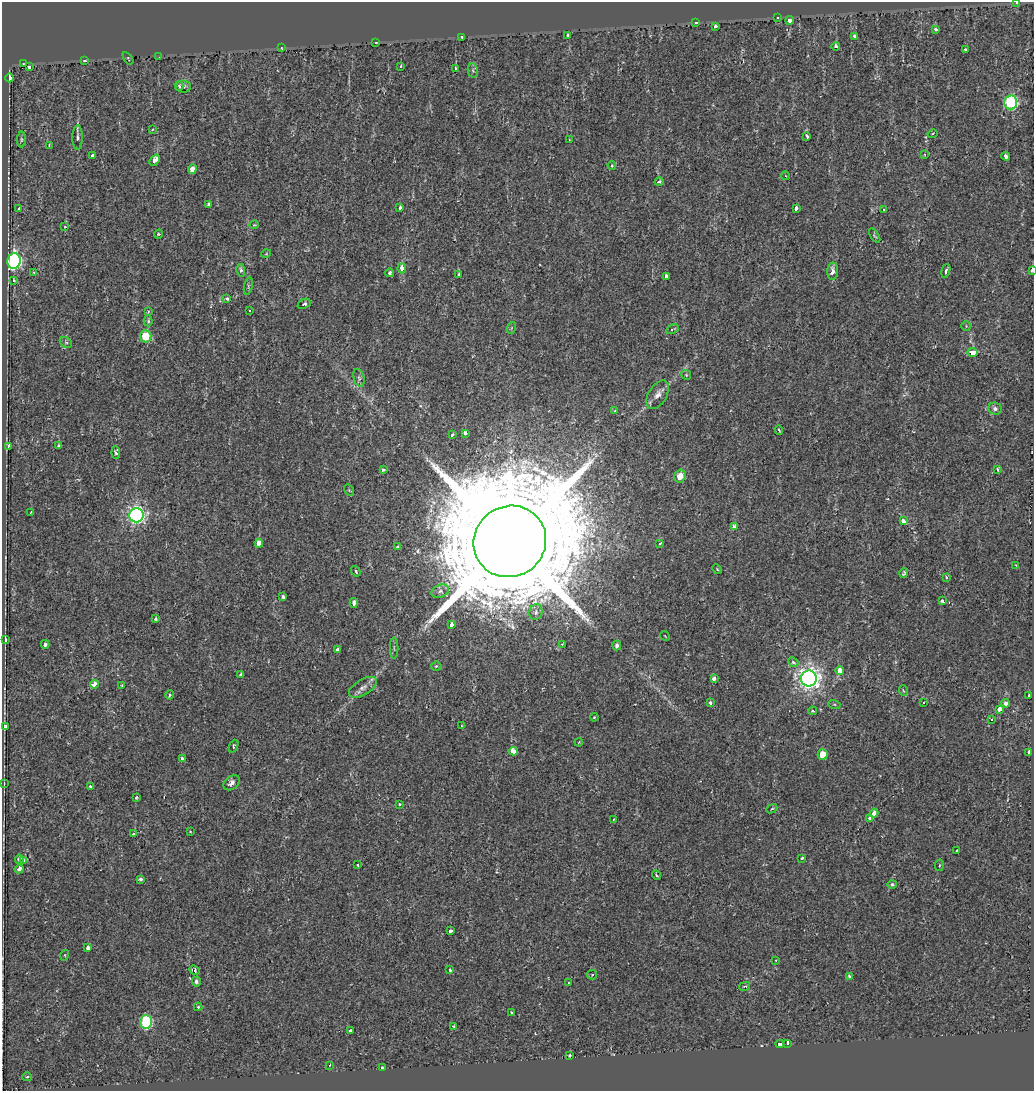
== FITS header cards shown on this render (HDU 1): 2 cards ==
NAXIS1  =                 1032
NAXIS2  =                 1089

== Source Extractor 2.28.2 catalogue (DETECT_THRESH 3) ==
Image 1032 x 1089 px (HDU 1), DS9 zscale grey, 1 PNG px = 1 image px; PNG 1036 x 1093 px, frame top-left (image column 1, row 1089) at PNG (2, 2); each listed source drawn as its Kron ellipse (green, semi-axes under 4 px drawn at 4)
Background -0.00577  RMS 0.0044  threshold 0.0133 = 3 sigma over >= 5 px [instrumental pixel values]
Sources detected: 186; all 186 listed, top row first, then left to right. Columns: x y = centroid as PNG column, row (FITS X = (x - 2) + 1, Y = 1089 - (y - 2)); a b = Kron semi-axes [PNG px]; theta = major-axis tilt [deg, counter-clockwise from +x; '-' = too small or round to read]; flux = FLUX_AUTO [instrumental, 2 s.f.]
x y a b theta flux
1017 3 3 3 - 0.44
777 18 3 2 - 0.31
790 20 4 3 - 16
696 23 3 3 - 0.92
715 26 3 3 - 1.2
936 29 3 3 - 1.1
568 35 4 3 - 0.9
854 36 4 3 - 1
462 37 4 3 - 0.71
376 42 3 3 - 0.38
836 46 4 3 - 0.79
281 48 4 3 - 0.27
965 50 3 3 - 0.59
159 57 3 2 - 0.28
128 58 7 2 -56 0.26
84 61 3 3 - 0.43
23 64 3 3 - 0.65
29 67 4 3 - 2.2
401 67 3 3 - 9.5
455 68 3 2 - 0.21
473 71 7 5 -79 0.63
9 78 4 3 - 7.9
179 86 5 4 - 0.49
183 86 8 6 -5 0.96
1010 102 7 6 - 31
152 129 3 2 - 0.29
932 134 5 3 - 0.3
78 137 12 5 -90 0.86
807 137 3 3 - 2.1
21 140 8 4 -90 0.45
569 140 3 2 - 0.22
49 145 4 3 - 0.3
925 155 3 2 - 0.25
93 156 4 3 - 5.2
1006 156 4 3 - 1.9
155 160 6 4 49 4.9
612 165 4 3 - 0.5
192 169 5 4 - 2.3
786 176 4 3 - 0.23
659 182 4 3 - 0.73
209 204 4 3 - 3.4
400 208 3 3 - 3.5
796 208 4 3 - 2.2
19 209 3 3 - 0.78
884 210 3 2 - 0.56
254 225 5 3 - 0.22
65 227 4 3 - 0.2
159 234 5 3 - 0.38
875 235 8 4 -57 0.47
266 254 5 3 - 0.24
14 261 8 6 80 74
402 268 5 3 - 2.4
241 270 6 4 -78 0.81
1032 270 4 2 - 5
833 271 8 5 87 2.2
946 271 7 3 74 0.81
34 272 3 2 - 0.23
390 273 4 3 - 0.63
459 274 3 3 - 13
667 276 4 4 - 2.4
13 280 3 3 - 0.79
248 286 9 3 78 0.47
227 299 3 3 - 1.5
304 304 7 4 24 0.8
250 310 3 2 - 0.36
148 312 4 3 - 0.3
148 321 5 4 - 0.45
966 326 5 4 - 0.36
511 328 6 3 71 0.32
672 329 7 3 28 0.47
146 336 6 5 - 7.1
66 342 6 4 -28 0.55
972 353 5 4 - 4.6
686 375 5 4 - 0.34
359 378 9 5 -73 0.72
658 395 16 9 59 2.4
995 409 7 6 - 1.2
615 411 4 3 - 0.82
779 430 5 3 - 0.46
465 433 3 3 - 2.3
453 435 4 3 - 0.75
59 446 4 3 - 0.96
8 447 3 2 - 6.1
116 453 6 4 -85 0.93
998 469 3 3 - 1.3
383 470 4 3 - 0.44
680 476 6 5 - 3
349 490 6 4 -56 0.35
31 512 3 2 - 0.21
136 515 7 7 - 110
903 521 4 3 - 4.6
734 527 3 3 - 7.4
510 541 37 35 38 12000
259 543 4 3 - 16
660 543 4 3 - 0.67
398 547 3 3 - 0.99
1016 565 4 4 - 0.23
717 569 5 4 - 0.37
356 571 6 4 -55 0.43
904 573 5 3 - 0.49
947 577 4 3 - 0.58
440 591 9 6 20 1.1
283 597 3 3 - 0.79
942 601 3 3 - 1.7
354 603 5 3 - 5
536 612 8 6 70 1.1
156 619 3 3 - 0.64
452 625 4 3 - 1.8
665 636 5 2 - 0.18
5 640 4 3 - 1.8
45 644 4 4 - 0.82
562 644 4 2 - 0.21
617 645 5 4 - 1.1
394 648 10 2 90 0.39
337 649 4 3 - 0.49
793 662 5 4 - 0.85
436 666 5 4 - 0.51
840 670 4 3 - 4.2
241 675 3 3 - 4.5
714 678 4 4 - 1.8
809 678 8 8 - 220
95 684 4 3 - 12
122 686 3 3 - 0.35
363 687 15 8 31 2.2
904 691 5 3 - 0.31
170 695 4 4 - 0.52
1029 696 3 3 - 1.6
923 702 3 3 - 0.54
710 703 3 3 - 1.3
1006 703 4 4 - 2.4
834 704 6 4 -18 0.41
999 709 4 3 - 6.4
813 711 4 3 - 0.54
594 717 4 3 - 0.27
991 719 3 3 - 0.48
6 726 4 3 - 1.8
462 726 4 3 - 0.29
579 742 4 3 - 0.23
234 746 7 4 66 0.55
513 751 4 4 - 4.9
1029 752 3 3 - 5.5
823 754 5 5 - 4.6
182 759 4 4 - 4.8
232 783 9 6 41 1.5
4 784 4 3 - 0.27
90 787 3 3 - 2.2
136 798 3 3 - 0.48
399 805 3 3 - 1.5
772 809 6 3 22 0.37
874 813 4 3 - 2.8
613 819 3 2 - 0.27
870 819 4 3 - 4
190 832 3 2 - 0.29
134 834 3 3 - 0.74
957 850 3 3 - 0.39
802 858 4 3 - 0.45
19 859 5 4 - 1.1
23 861 4 3 - 2
358 865 3 3 - 0.64
939 865 6 3 81 0.29
19 869 4 4 - 1
656 875 5 4 - 0.47
140 879 3 3 - 0.89
892 884 5 4 - 0.61
450 931 3 3 - 1.3
88 947 4 3 - 4.7
65 955 5 3 - 0.27
776 960 3 3 - 0.36
194 970 5 3 - 0.83
450 970 3 3 - 0.66
592 975 5 4 - 0.45
849 977 4 4 - 1
196 982 5 4 - 0.86
568 983 3 3 - 0.24
745 986 6 4 15 0.43
198 1007 4 4 - 0.34
512 1012 3 3 - 0.51
146 1022 6 6 - 33
453 1026 4 4 - 0.3
351 1031 3 3 - 1.3
787 1043 4 3 - 6.3
780 1044 4 3 - 4.3
570 1056 3 3 - 2.6
329 1065 3 2 - 0.21
382 1068 3 3 - 1.5
27 1077 4 4 - 0.39
At the frame edge (FLAGS 8, measured only in part): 2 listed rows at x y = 1017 3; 1032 270